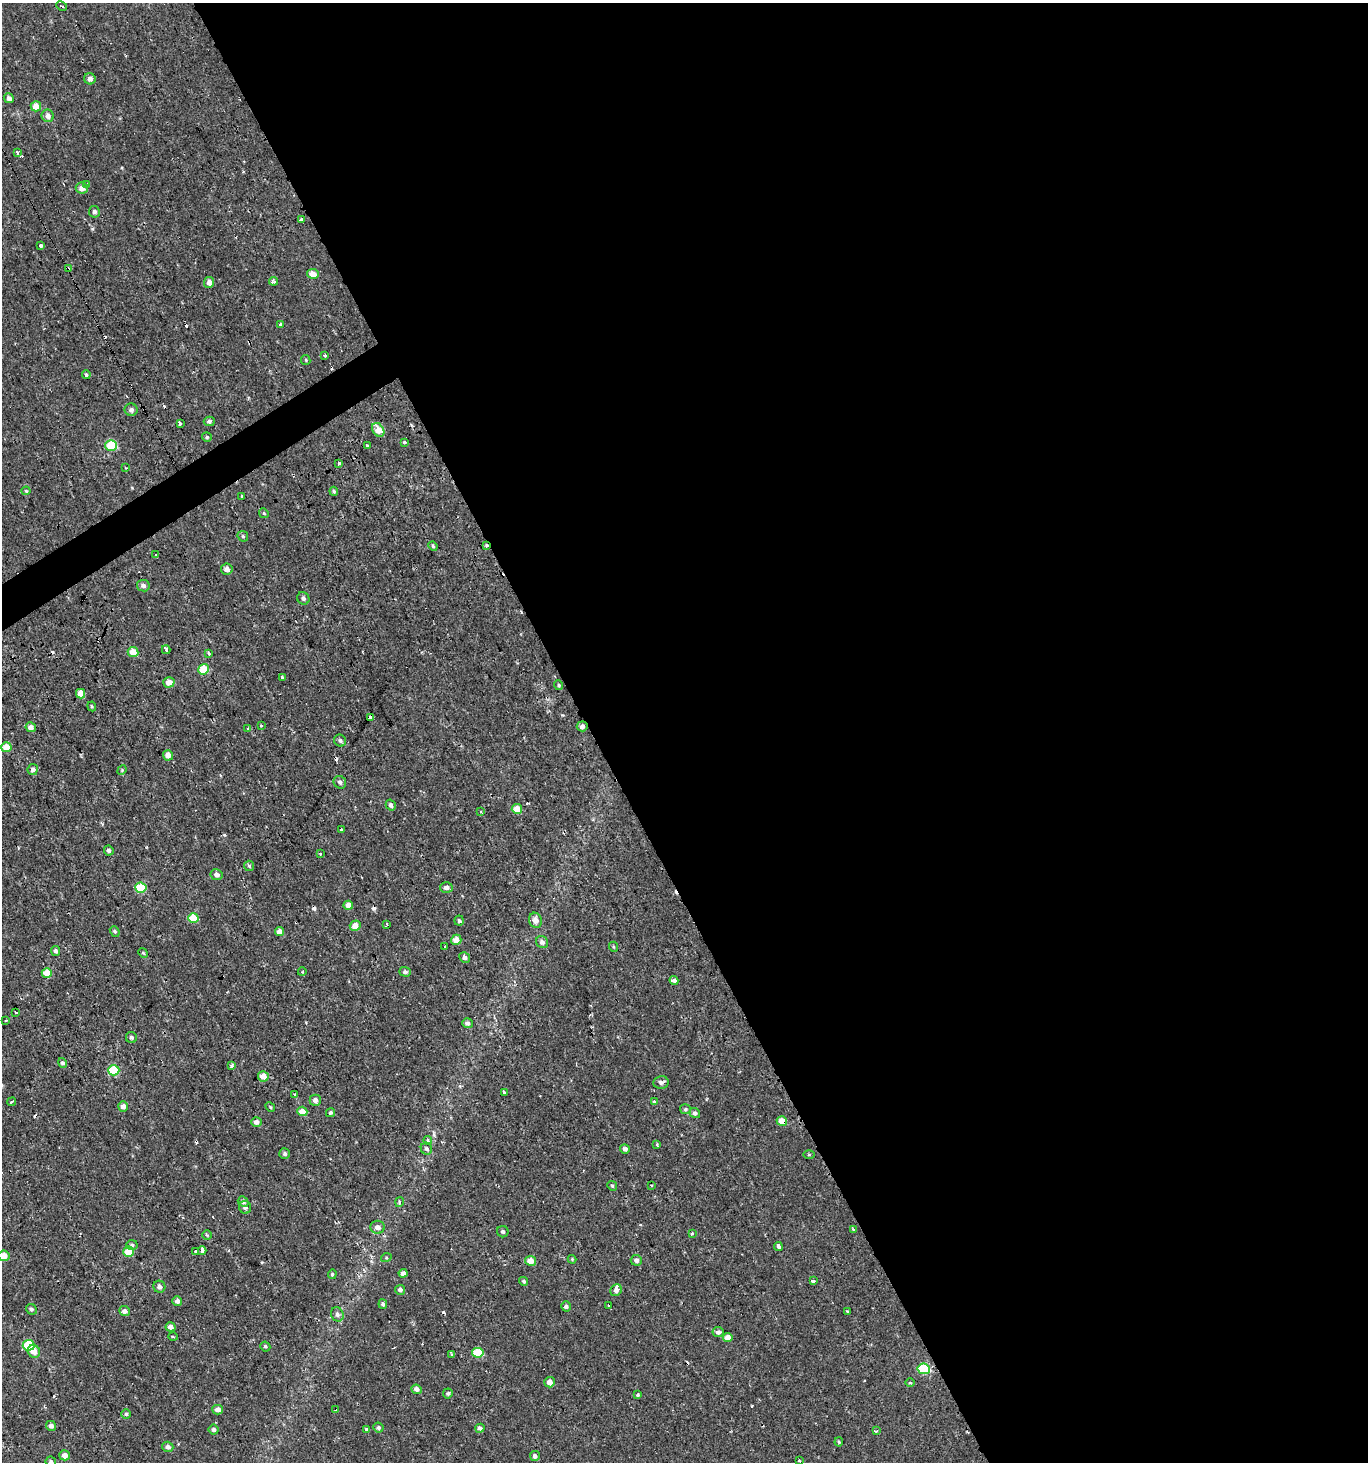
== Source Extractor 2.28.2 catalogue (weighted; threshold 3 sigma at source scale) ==
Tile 8 of 4 x 4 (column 4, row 2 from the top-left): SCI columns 4212-5577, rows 2980-4439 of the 5776 x 5899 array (HDU 1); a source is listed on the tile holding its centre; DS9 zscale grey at full resolution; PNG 1370 x 1464 px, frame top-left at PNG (2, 3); each listed source drawn as its Kron ellipse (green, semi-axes under 4 px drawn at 4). Shown black and unused: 58% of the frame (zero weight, under 2 of 3 exposures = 3% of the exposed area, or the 3 px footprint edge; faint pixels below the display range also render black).
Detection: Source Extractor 2.28.2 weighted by HDU 2 'WHT'; one run over the whole footprint, this tile lists its part. Background 6.84e-04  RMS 0.0024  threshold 0.011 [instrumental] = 3 sigma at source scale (4.5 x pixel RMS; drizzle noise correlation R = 1.50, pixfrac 1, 0.0396/0.0396 arcsec/px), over >= 5 px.
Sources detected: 207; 24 cosmic-ray / hot-pixel residue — neither listed nor drawn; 1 inside a brighter listed object's ellipse — not listed separately; the other 182 listed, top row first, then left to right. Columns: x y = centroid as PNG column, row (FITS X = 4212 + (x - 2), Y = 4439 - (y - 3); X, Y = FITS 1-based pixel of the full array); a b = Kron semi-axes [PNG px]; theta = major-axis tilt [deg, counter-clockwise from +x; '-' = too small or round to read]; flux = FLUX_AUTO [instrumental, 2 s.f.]
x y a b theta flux
62 6 6 2 -27 0.28
90 79 6 5 - 1.1
9 98 5 4 - 0.95
36 106 5 5 - 2.9
48 116 6 6 - 1.2
17 153 3 3 - 1.1
87 184 3 3 - 1.3
82 188 6 5 - 1.6
94 212 6 5 - 0.58
301 219 4 3 - 3.5
41 245 4 3 - 1.4
68 269 4 3 - 1.4
313 274 6 5 - 2.8
273 281 4 3 - 0.91
209 282 5 5 - 1.7
280 325 3 3 - 6.3
325 355 3 3 - 1.2
306 360 5 4 - 0.32
86 375 4 3 - 0.5
131 410 6 6 - 0.85
209 421 5 4 - 0.58
180 424 4 3 - 4.7
378 430 7 5 -57 3.9
207 437 5 4 - 0.37
405 442 4 3 - 0.41
111 445 6 5 - 11
367 445 4 3 - 0.77
339 464 4 3 - 1.5
126 468 3 3 - 0.27
26 491 4 4 - 0.29
334 491 4 3 - 0.28
241 496 3 2 - 0.31
264 513 5 4 - 0.31
243 536 6 5 - 0.35
433 546 5 4 - 0.29
486 546 3 3 - 0.92
156 555 3 3 - 1.8
227 569 6 5 - 1.3
143 586 6 6 - 0.9
303 598 6 5 - 0.7
166 650 4 3 - 4.7
133 652 5 5 - 3.6
209 654 4 3 - 0.73
204 669 5 5 - 7
282 677 3 3 - 0.82
169 682 6 5 - 1.9
558 685 5 3 - 0.31
81 694 5 4 - 2.3
92 706 5 4 - 0.27
370 717 3 3 - 1.1
261 725 3 3 - 1.1
582 726 5 5 - 1
31 727 5 4 - 1.3
248 728 3 3 - 0.65
340 741 6 5 - 0.61
6 747 5 5 - 3.1
168 755 5 5 - 1.8
33 770 5 5 - 0.95
122 770 5 4 - 0.25
340 782 6 6 - 0.81
391 805 6 4 -58 0.72
517 809 5 5 - 2.7
481 812 4 3 - 0.49
342 829 3 3 - 2.2
109 850 5 4 - 0.58
320 854 3 3 - 0.35
249 866 5 5 - 0.37
217 875 6 5 - 0.89
446 887 6 5 - 1
141 888 5 5 - 8.1
348 905 5 4 - 1.7
193 918 5 5 - 5.7
459 920 5 4 - 0.45
535 920 8 6 -71 1.7
387 924 3 2 - 0.49
355 926 5 5 - 2.4
115 931 6 4 -51 0.4
280 932 4 4 - 1.8
456 940 5 5 - 2.2
542 942 6 6 - 0.84
445 947 3 3 - 0.46
614 947 5 3 - 0.26
56 951 5 4 - 0.54
143 953 5 4 - 0.34
465 957 6 5 - 0.68
302 972 4 3 - 0.22
405 972 6 5 - 0.55
47 973 5 4 - 3.6
674 980 4 3 - 5.7
16 1012 3 3 - 1.1
6 1021 3 2 - 0.2
467 1023 5 5 - 0.77
131 1037 5 5 - 0.57
63 1063 5 4 - 0.45
232 1066 3 3 - 1.3
114 1070 6 5 - 11
263 1076 5 5 - 2.4
661 1082 8 6 10 0.86
504 1092 3 3 - 1.3
295 1094 3 3 - 0.39
315 1100 5 5 - 1.1
654 1101 3 3 - 0.79
12 1102 4 3 - 0.81
123 1106 5 5 - 1.4
270 1107 5 4 - 0.28
685 1109 5 5 - 0.41
302 1111 5 4 - 2.7
330 1113 5 4 - 0.44
695 1113 5 5 - 0.77
782 1121 5 4 - 3
256 1122 5 5 - 1.2
428 1140 4 4 - 0.78
657 1145 3 3 - 0.51
426 1149 6 5 - 0.51
625 1149 5 4 - 0.85
285 1154 5 5 - 0.52
809 1155 5 3 - 0.24
651 1185 3 2 - 0.25
612 1186 5 4 - 0.32
243 1202 6 5 - 0.79
399 1202 5 4 - 0.55
245 1207 6 6 - 0.67
378 1227 7 6 - 1.3
853 1230 3 3 - 0.49
503 1232 6 5 - 0.54
693 1234 3 3 - 0.74
207 1235 5 5 - 0.36
132 1245 5 5 - 0.44
778 1246 4 3 - 4.8
202 1251 4 3 - 0.96
128 1252 5 5 - 5.1
196 1252 3 3 - 2.6
4 1256 6 5 - 2.4
386 1258 5 3 - 0.24
572 1259 4 4 - 0.24
636 1260 5 5 - 0.87
530 1261 5 5 - 2.3
403 1273 4 4 - 1.1
332 1274 5 4 - 0.27
524 1281 4 4 - 0.45
813 1281 3 3 - 2.4
159 1287 6 6 - 0.93
400 1290 5 5 - 0.74
616 1290 6 5 - 1
177 1301 5 5 - 1
383 1304 5 4 - 0.51
608 1305 3 3 - 2.7
566 1306 5 5 - 0.68
31 1309 6 5 - 0.49
124 1311 5 5 - 1.1
848 1312 4 3 - 0.29
337 1314 7 6 - 0.84
170 1327 5 4 - 1.3
718 1332 5 5 - 1
173 1337 5 3 - 0.27
728 1337 5 4 - 2.2
29 1345 6 5 - 11
265 1346 5 4 - 0.45
34 1351 6 6 - 2.3
478 1353 6 5 - 8.3
452 1355 3 3 - 0.49
924 1369 6 5 - 15
550 1382 5 5 - 1.7
910 1383 5 3 - 0.28
417 1389 5 4 - 1.1
448 1393 5 5 - 0.49
638 1395 3 3 - 0.83
218 1410 5 5 - 1.4
336 1410 3 3 - 1.6
126 1414 5 5 - 0.47
51 1426 5 5 - 0.83
378 1428 5 5 - 0.52
480 1428 4 4 - 0.83
366 1429 4 3 - 0.34
214 1430 5 5 - 0.7
876 1431 3 2 - 0.51
839 1442 4 4 - 0.29
168 1447 6 5 - 0.91
65 1455 5 5 - 1.7
535 1456 5 5 - 0.78
799 1460 2 2 - 0.25
51 1462 5 5 - 0.56
Overlapping masked pixels (flux is a lower limit): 4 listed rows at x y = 68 269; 486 546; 582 726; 782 1121
Isophote crosses this tile's border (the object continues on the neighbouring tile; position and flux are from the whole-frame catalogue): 2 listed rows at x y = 4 1256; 51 1462